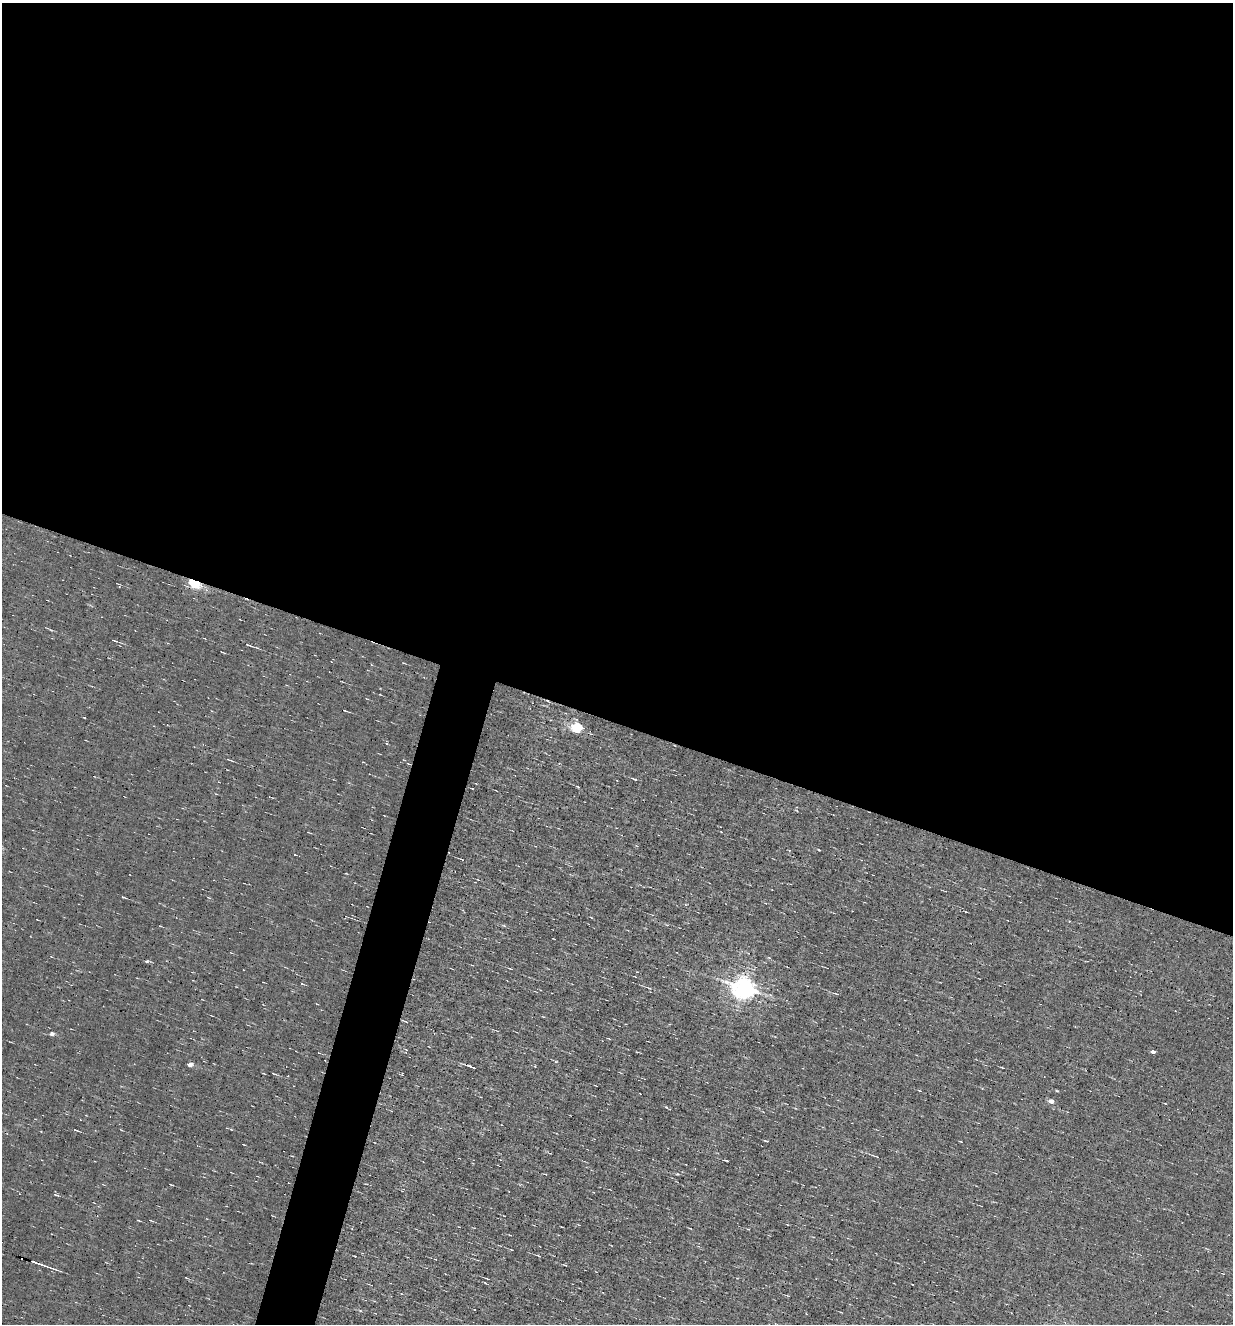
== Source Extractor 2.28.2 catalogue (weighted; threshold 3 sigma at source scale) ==
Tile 3 of 4 x 4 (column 3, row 1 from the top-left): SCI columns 2715-3945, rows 3966-5287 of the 5302 x 5287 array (HDU 1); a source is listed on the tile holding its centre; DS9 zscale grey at full resolution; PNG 1235 x 1326 px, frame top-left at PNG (2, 3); no overlay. Shown black and unused: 57% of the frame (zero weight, under 4 of 8 exposures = <1% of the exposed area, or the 3 px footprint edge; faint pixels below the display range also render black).
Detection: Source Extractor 2.28.2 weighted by HDU 2 'WHT'; one run over the whole footprint, this tile lists its part. Background 0.00382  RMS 0.031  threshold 0.127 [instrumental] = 3 sigma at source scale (4.09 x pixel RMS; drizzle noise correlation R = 1.36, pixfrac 0.8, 0.05/0.05 arcsec/px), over >= 5 px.
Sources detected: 53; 8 cosmic-ray / hot-pixel residue — not listed; the other 45 listed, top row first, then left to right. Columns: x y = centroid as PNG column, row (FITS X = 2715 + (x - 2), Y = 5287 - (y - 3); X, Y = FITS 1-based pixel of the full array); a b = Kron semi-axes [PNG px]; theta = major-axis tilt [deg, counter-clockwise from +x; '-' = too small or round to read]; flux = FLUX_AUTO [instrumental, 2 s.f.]
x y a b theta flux
194 583 6 4 -20 370
114 640 7 3 -20 4.1
248 645 9 3 -21 5.8
345 710 5 2 - 2.9
84 718 3 2 - 1.9
577 728 6 5 - 300
230 760 10 2 -23 3.5
408 764 5 2 - 2.8
634 779 6 3 -24 3.8
578 787 5 3 - 3.2
819 850 4 2 - 2.5
461 859 3 2 - 1.9
123 897 4 3 - 2.4
345 917 3 2 - 1.7
302 984 4 2 - 2.2
649 988 8 4 -33 4.7
745 988 8 7 - 2300
836 994 6 2 -13 3.1
404 1021 7 2 -24 3.3
52 1034 4 4 - 10
609 1039 4 2 - 2.1
1153 1052 4 3 - 14
556 1062 5 3 - 2.4
190 1064 4 4 - 17
472 1067 10 3 -23 9.4
1003 1068 4 2 - 2.6
274 1074 6 2 -15 2.6
402 1074 4 2 - 2
1057 1091 3 3 - 2.7
1051 1101 5 4 - 19
1165 1103 3 2 - 2
666 1107 3 3 - 2
76 1130 6 2 -20 3.5
766 1141 5 2 - 2.6
875 1156 13 2 -21 4.4
725 1160 7 2 -10 2.6
171 1185 4 2 - 2.9
56 1195 8 3 -19 3.6
138 1220 4 2 - 2
150 1220 6 2 -19 2.3
538 1256 5 2 - 3.3
39 1264 24 2 -19 18
565 1265 5 2 - 2.2
487 1278 5 2 - 2.5
912 1284 3 2 - 2.4
Overlapping masked pixels (flux is a lower limit): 2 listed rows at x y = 194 583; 408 764
Unlisted compact peaks at least as high as the median listed source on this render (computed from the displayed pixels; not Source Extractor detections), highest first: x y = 677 1174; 535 1066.